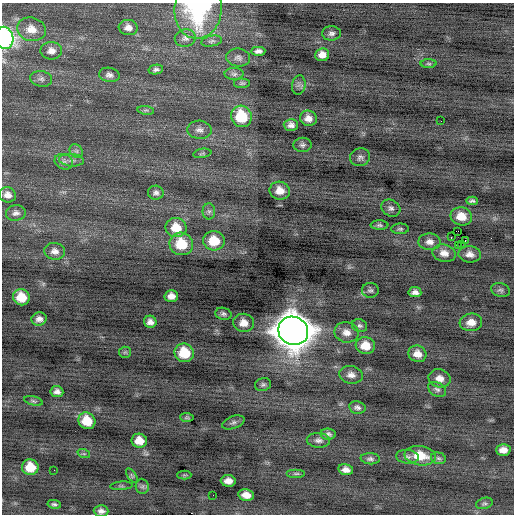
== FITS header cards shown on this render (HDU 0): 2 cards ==
NAXIS1  =                  512 / Axis length
NAXIS2  =                  512 / Axis length

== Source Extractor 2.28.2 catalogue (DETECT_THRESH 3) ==
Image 512 x 512 px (HDU 0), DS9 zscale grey, 1 PNG px = 1 image px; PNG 516 x 516 px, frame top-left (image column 1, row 512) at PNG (2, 3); each listed source drawn as its Kron ellipse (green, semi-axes under 4 px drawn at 4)
Background -0.247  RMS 0.81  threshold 2.44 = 3 sigma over >= 5 px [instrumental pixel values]
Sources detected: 102; all 102 listed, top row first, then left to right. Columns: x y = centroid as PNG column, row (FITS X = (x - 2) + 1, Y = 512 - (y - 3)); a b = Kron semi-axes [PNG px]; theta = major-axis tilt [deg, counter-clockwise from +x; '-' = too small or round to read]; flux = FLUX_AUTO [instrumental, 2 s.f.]
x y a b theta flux
198 9 29 23 84 5400
128 28 9 7 -7 300
31 29 14 11 -16 620
331 33 9 7 1 200
4 38 11 9 -78 10000
185 38 10 8 10 240
212 41 10 5 10 120
51 51 10 9 - 330
258 51 7 4 2 190
322 55 7 6 - 420
238 58 12 9 -7 240
429 64 8 4 -1 85
156 70 7 4 11 140
234 74 9 6 0 160
109 75 10 7 -9 220
41 79 11 8 -11 200
242 83 8 5 0 110
299 85 9 6 79 200
146 110 8 4 -7 96
241 116 11 10 - 2300
308 118 8 7 - 380
441 121 2 2 - 79
291 125 7 6 - 240
199 130 12 9 -4 300
302 145 9 7 0 160
76 151 7 6 - 140
202 153 9 4 11 96
360 157 10 9 - 210
71 160 12 6 -4 250
64 162 9 7 -24 200
280 191 10 9 - 590
156 193 7 7 - 190
8 195 8 7 - 320
472 201 6 4 -4 130
391 208 10 8 -29 200
209 211 8 6 -89 160
16 213 10 7 7 220
461 216 11 9 -12 770
379 225 9 4 0 120
176 228 10 9 - 970
400 229 9 5 0 110
458 231 2 2 - 91
451 237 2 2 - 270
465 240 2 2 - 26
214 241 11 9 -3 1300
429 242 11 8 -2 330
181 244 12 11 - 1600
461 244 3 2 - 280
458 245 2 2 - 400
55 251 10 8 -9 310
444 253 12 8 -13 420
470 254 11 8 -7 360
370 290 8 7 - 140
500 290 9 7 -15 160
415 292 6 5 - 230
171 296 7 6 - 340
21 297 8 8 - 1000
223 314 8 6 -14 150
39 319 7 6 - 260
150 322 6 6 - 260
471 322 11 9 6 520
244 323 10 9 - 530
360 326 8 6 -22 140
293 331 15 14 - 140000
346 332 12 10 -10 440
365 346 9 8 - 870
125 352 6 5 - 98
184 353 10 9 - 1700
417 354 9 8 - 480
351 375 12 8 -9 350
440 378 11 9 -14 430
263 385 8 6 15 140
437 389 10 7 -31 190
57 391 6 5 - 220
33 401 9 4 -14 100
357 407 8 6 -9 180
187 417 7 3 -4 83
87 421 9 8 - 1100
233 422 12 6 19 170
328 434 8 5 -9 160
318 440 12 7 -3 230
139 441 8 7 - 640
503 450 7 5 -1 390
84 454 6 4 -18 84
420 456 16 9 -8 1300
407 457 11 7 -7 210
438 458 7 5 -16 130
370 459 9 5 -4 160
30 467 8 8 - 1000
54 470 2 2 - 110
346 470 7 5 -12 310
296 474 9 3 0 88
184 475 7 4 0 71
132 476 8 4 -55 88
228 481 7 6 - 380
121 486 11 3 5 87
142 486 7 6 - 140
213 495 2 2 - 68
246 495 8 6 -11 470
484 503 8 5 17 110
54 504 7 4 -11 130
101 511 7 6 - 220
At the frame edge (FLAGS 8, measured only in part): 3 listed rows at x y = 198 9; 4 38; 101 511